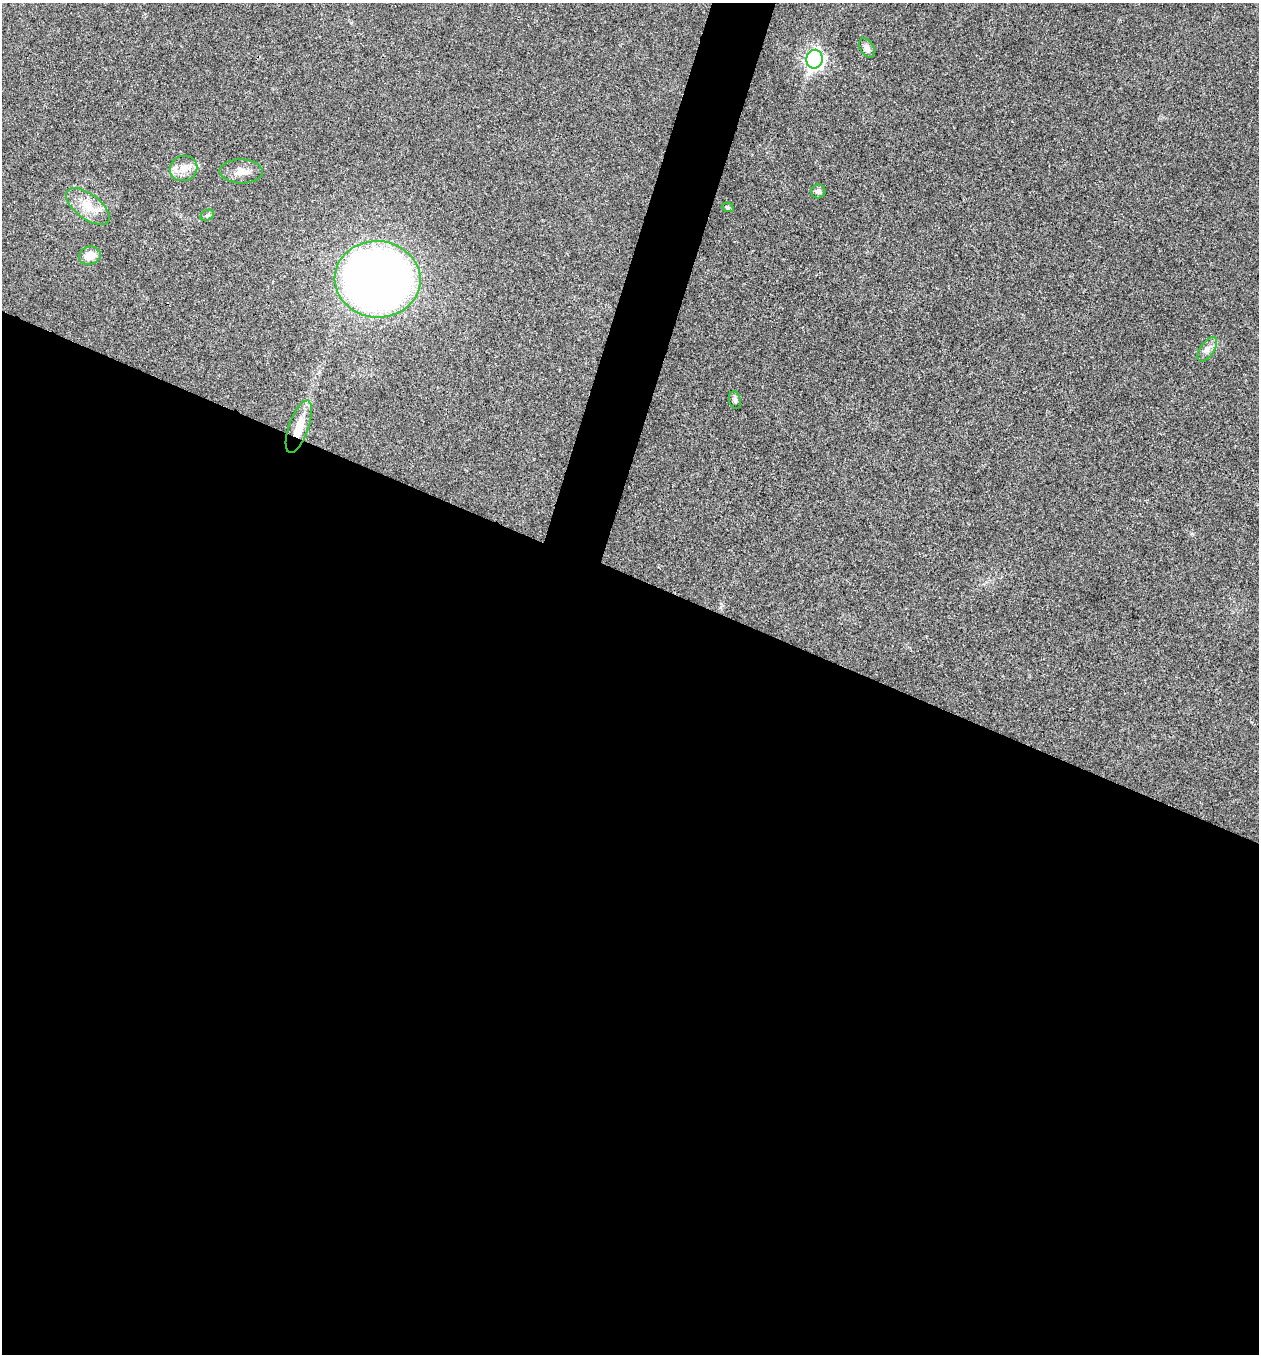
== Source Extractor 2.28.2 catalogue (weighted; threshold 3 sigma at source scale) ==
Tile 14 of 4 x 4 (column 2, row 4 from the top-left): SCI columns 1524-2780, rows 3-1354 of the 5431 x 5417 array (HDU 1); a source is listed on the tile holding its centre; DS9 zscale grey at full resolution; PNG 1261 x 1356 px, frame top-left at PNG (2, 3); each listed source drawn as its Kron ellipse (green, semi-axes under 4 px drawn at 4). Shown black and unused: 60% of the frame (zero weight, under 3 of 4 exposures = <1% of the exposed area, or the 3 px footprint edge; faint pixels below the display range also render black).
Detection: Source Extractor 2.28.2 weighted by HDU 2 'WHT'; one run over the whole footprint, this tile lists its part. Background 0.0216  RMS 0.004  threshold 0.0179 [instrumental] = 3 sigma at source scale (4.5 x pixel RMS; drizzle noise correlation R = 1.50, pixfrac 1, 0.05/0.05 arcsec/px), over >= 5 px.
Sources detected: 13; all 13 listed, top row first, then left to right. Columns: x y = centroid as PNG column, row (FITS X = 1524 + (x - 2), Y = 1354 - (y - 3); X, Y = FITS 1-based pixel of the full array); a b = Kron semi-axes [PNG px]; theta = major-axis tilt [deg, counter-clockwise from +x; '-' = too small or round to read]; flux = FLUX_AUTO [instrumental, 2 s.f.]
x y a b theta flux
867 48 10 6 -60 1.8
814 59 9 8 - 140
184 168 14 12 21 4.3
241 171 21 12 -1 3.9
818 191 7 7 - 1.2
88 206 26 12 -37 8.2
728 207 6 4 -19 0.56
207 215 7 5 30 0.81
90 256 11 9 16 4.7
378 279 43 38 -4 410
1207 349 14 7 55 2.1
735 400 9 6 -78 1.1
299 427 27 10 70 7
Overlapping masked pixels (flux is a lower limit): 1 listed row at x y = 299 427